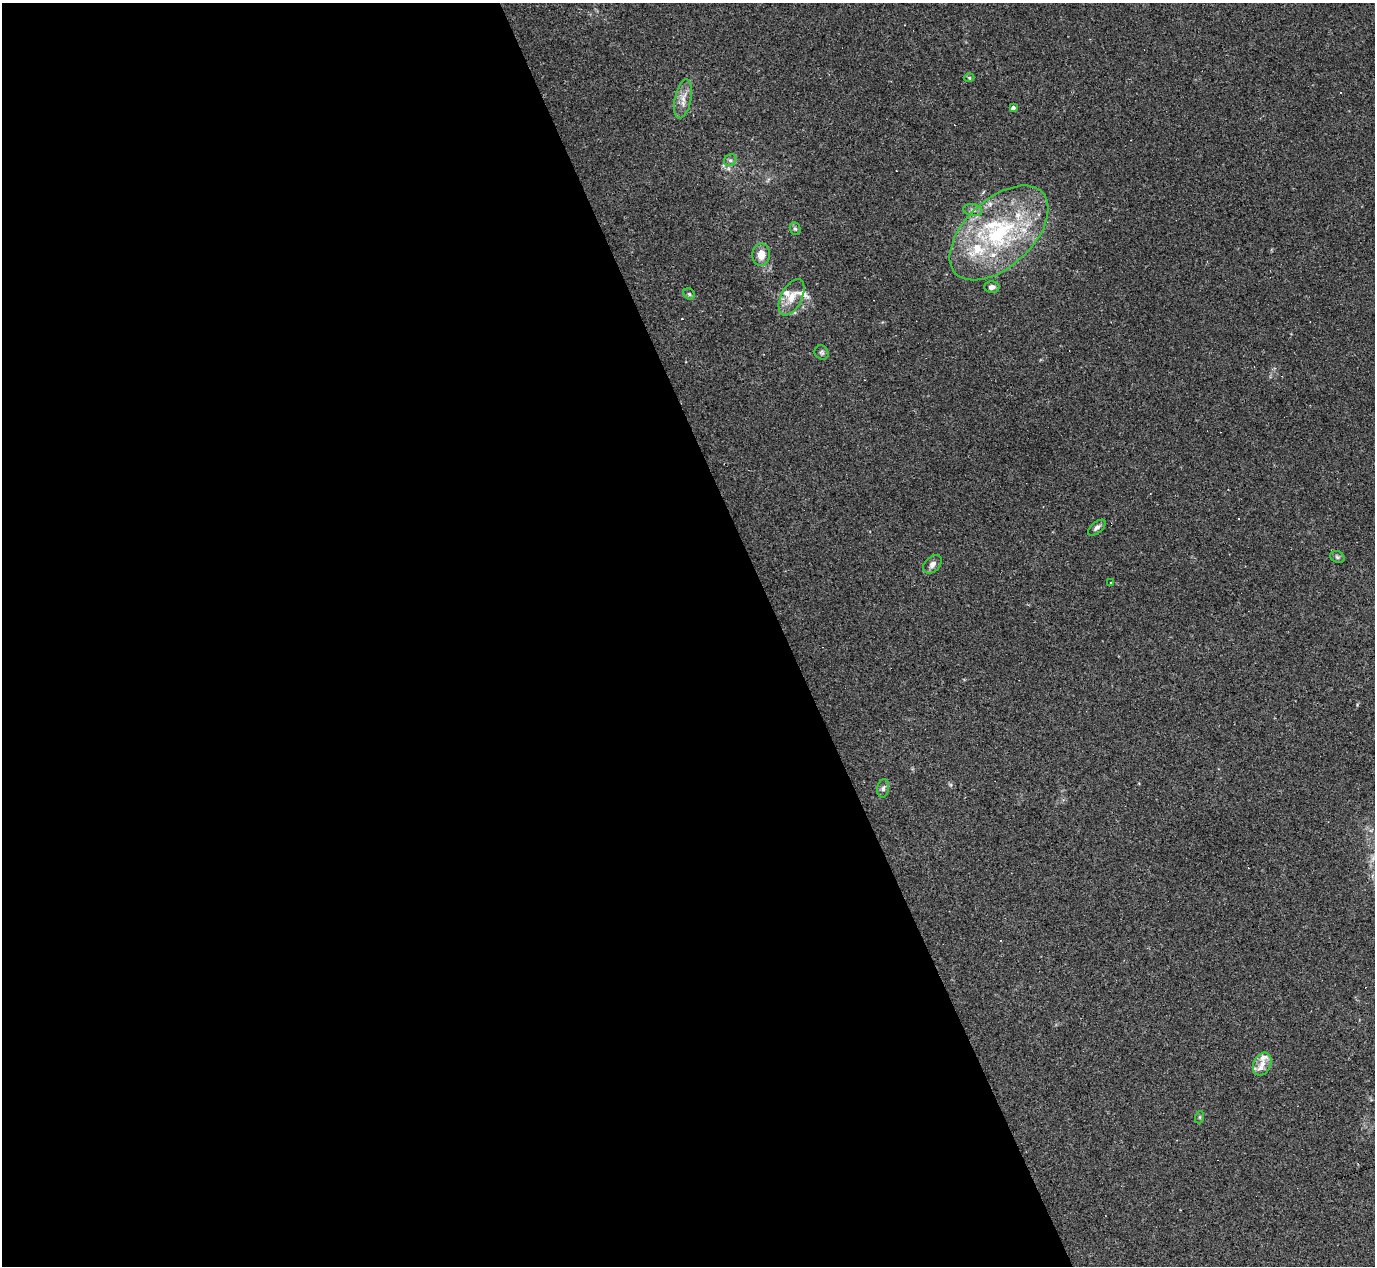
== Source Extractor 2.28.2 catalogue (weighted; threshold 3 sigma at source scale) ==
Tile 9 of 4 x 4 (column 1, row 3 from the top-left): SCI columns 1-1373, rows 1540-2803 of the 5491 x 5477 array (HDU 1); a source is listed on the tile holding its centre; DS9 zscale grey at full resolution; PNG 1377 x 1268 px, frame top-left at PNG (2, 3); each listed source drawn as its Kron ellipse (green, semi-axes under 4 px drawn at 4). Shown black and unused: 57% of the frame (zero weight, under 2 of 3 exposures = <1% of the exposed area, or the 3 px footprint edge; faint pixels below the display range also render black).
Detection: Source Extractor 2.28.2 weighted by HDU 2 'WHT'; one run over the whole footprint, this tile lists its part. Background 0.0643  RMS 0.0057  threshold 0.0256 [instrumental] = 3 sigma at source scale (4.5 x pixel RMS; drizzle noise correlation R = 1.50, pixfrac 1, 0.05/0.05 arcsec/px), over >= 5 px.
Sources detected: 33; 7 cosmic-ray / hot-pixel residue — neither listed nor drawn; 7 inside a brighter listed object's ellipse — not listed separately; the other 19 listed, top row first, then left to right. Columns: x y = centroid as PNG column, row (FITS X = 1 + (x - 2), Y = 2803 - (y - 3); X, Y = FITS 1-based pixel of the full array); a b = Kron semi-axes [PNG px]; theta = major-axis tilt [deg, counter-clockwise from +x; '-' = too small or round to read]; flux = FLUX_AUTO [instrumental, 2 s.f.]
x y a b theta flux
969 78 5 3 - 0.59
683 99 20 8 78 5.2
1013 108 4 4 - 2.4
730 160 6 5 - 1.3
973 210 9 6 -10 1.8
795 229 6 5 - 1
999 233 59 33 43 73
761 255 11 8 87 6
992 287 7 5 1 2.5
689 294 6 5 - 1
792 297 19 10 63 7.8
822 353 7 6 - 1.3
1097 528 10 5 39 2.1
1337 557 7 5 -22 1.2
932 564 11 7 45 2.7
1111 582 3 3 - 2.2
883 788 9 6 80 1.7
1262 1064 12 8 65 5
1200 1117 6 4 72 0.7